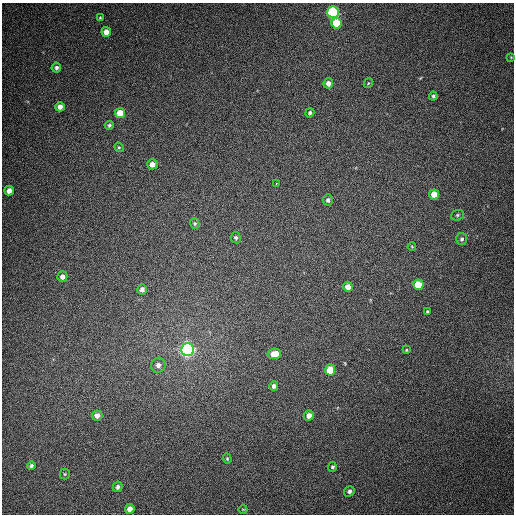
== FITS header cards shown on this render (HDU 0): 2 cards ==
NAXIS1  =                  512
NAXIS2  =                  512

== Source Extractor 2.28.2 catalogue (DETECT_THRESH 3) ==
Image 512 x 512 px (HDU 0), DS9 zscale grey, 1 PNG px = 1 image px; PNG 516 x 516 px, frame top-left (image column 1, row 512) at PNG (2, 3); each listed source drawn as its Kron ellipse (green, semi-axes under 4 px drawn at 4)
Background 397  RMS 10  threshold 29.9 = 3 sigma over >= 5 px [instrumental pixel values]
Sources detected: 45; all 45 listed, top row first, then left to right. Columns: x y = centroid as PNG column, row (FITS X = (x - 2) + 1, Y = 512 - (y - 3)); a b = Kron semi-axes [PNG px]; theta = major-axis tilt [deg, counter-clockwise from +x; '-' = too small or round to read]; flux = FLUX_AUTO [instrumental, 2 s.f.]
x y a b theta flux
333 12 6 5 - 82000
100 17 4 3 - 630
336 23 5 5 - 18000
106 32 5 4 - 5300
511 57 3 3 - 470
56 68 5 5 - 1600
328 83 5 5 - 3500
368 83 5 4 - 640
433 96 4 4 - 1100
60 107 4 4 - 3600
120 113 5 5 - 9500
310 113 4 4 - 1400
109 125 4 4 - 1300
119 147 5 4 - 870
152 164 5 5 - 5000
276 184 3 2 - 5100
9 191 5 4 - 4500
434 194 5 5 - 7100
328 200 5 5 - 1800
457 215 6 5 - 1200
195 223 5 4 - 1000
236 238 5 5 - 1400
462 239 6 5 - 1500
412 247 4 2 - 510
62 277 5 5 - 3300
418 285 5 5 - 15000
348 287 5 4 - 4700
142 289 5 5 - 2700
427 312 3 3 - 780
188 349 6 6 - 260000
406 350 4 3 - 630
274 354 7 5 10 8800
158 365 7 7 - 3500
330 370 5 5 - 15000
274 386 5 4 - 2300
97 415 5 5 - 3700
309 416 5 5 - 4200
227 459 5 4 - 780
31 465 4 3 - 1400
332 467 5 4 - 1200
65 474 5 5 - 840
118 487 5 4 - 2100
349 491 5 5 - 1800
130 509 5 5 - 5300
243 509 4 3 - 510